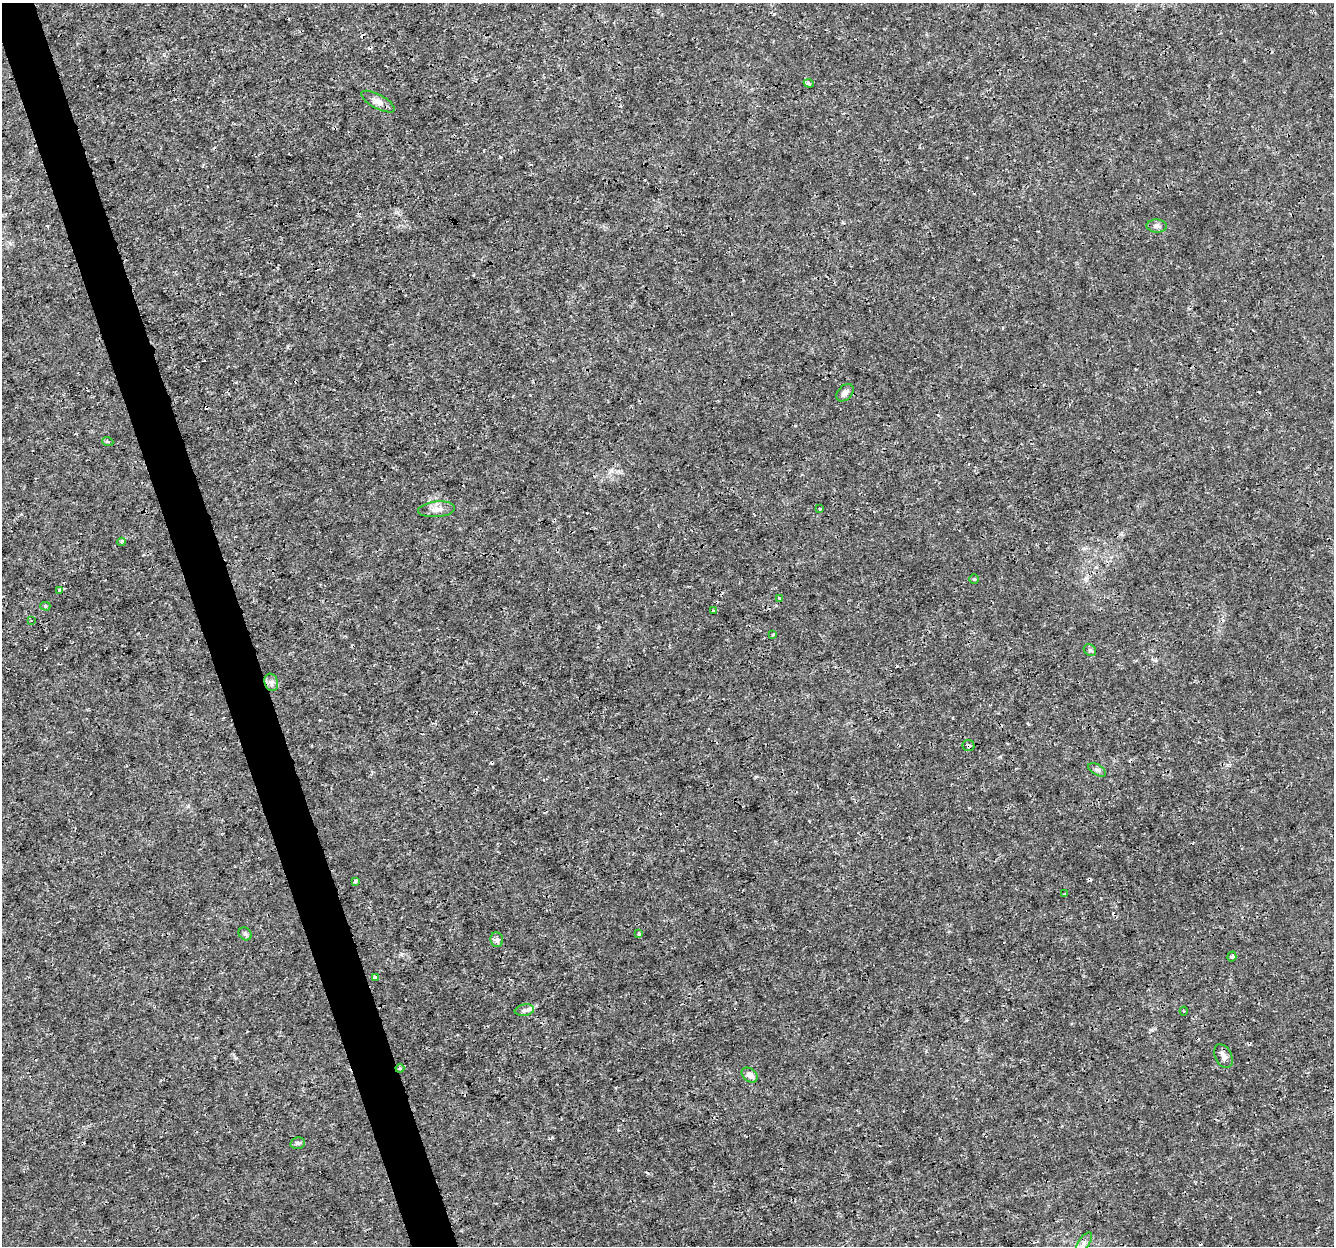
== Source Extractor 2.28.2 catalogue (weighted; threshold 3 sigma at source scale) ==
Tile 11 of 4 x 4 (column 3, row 3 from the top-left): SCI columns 2665-3996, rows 1306-2549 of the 5331 x 5145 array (HDU 1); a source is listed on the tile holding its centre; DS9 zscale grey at full resolution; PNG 1336 x 1248 px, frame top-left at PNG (2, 3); each listed source drawn as its Kron ellipse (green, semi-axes under 4 px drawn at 4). Shown black and unused: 4% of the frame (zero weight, under 3 of 4 exposures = <1% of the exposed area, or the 3 px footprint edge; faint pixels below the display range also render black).
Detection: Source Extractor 2.28.2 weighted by HDU 2 'WHT'; one run over the whole footprint, this tile lists its part. Background 0.0019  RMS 8.0e-04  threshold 0.00358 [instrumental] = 3 sigma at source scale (4.5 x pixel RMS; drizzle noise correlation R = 1.50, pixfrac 1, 0.0396/0.0396 arcsec/px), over >= 5 px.
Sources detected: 38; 5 cosmic-ray / hot-pixel residue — neither listed nor drawn; the other 33 listed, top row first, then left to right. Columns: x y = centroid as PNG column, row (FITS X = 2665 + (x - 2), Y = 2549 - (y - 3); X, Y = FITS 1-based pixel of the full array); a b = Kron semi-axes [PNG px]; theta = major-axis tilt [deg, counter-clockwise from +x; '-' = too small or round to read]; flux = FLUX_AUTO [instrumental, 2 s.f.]
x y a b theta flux
809 83 5 4 - 0.13
378 102 18 7 -28 0.52
1157 226 10 6 -4 0.27
845 393 10 7 45 0.37
108 442 5 3 - 0.1
437 509 19 7 6 0.6
820 509 3 3 - 0.3
121 542 4 3 - 0.14
974 579 5 5 - 0.096
60 590 4 3 - 0.64
779 598 4 3 - 0.13
45 606 5 4 - 0.14
713 610 3 3 - 0.7
31 620 2 2 - 0.073
773 634 3 3 - 0.17
1090 650 7 5 -43 0.13
271 682 9 6 -74 0.31
968 746 6 5 - 0.19
1097 770 10 5 -31 0.19
356 881 4 3 - 0.21
1064 894 4 2 - 0.07
245 934 7 6 - 0.17
639 934 4 3 - 0.11
497 940 7 6 - 0.28
1232 957 5 4 - 0.12
375 977 4 2 - 0.18
524 1010 10 5 9 0.24
1184 1011 4 4 - 0.08
1223 1056 13 8 -64 0.4
400 1068 4 4 - 0.11
750 1075 9 6 -40 0.45
298 1143 7 5 13 0.19
1084 1243 12 5 56 0.34
Overlapping masked pixels (flux is a lower limit): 3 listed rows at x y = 60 590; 968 746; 400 1068